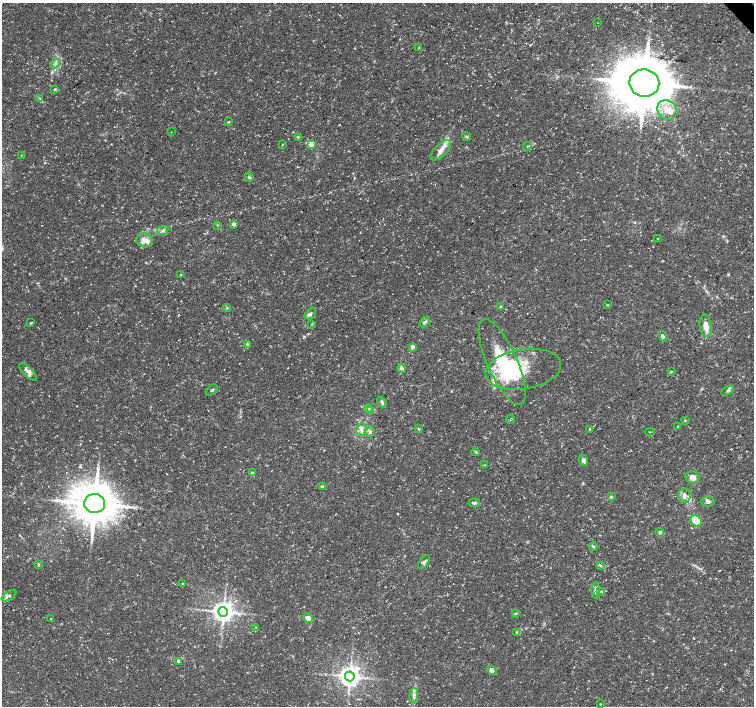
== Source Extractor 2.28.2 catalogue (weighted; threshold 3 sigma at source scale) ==
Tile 10 of 4 x 4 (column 2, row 3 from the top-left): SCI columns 1508-3011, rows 1619-3025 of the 6018 x 5987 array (HDU 1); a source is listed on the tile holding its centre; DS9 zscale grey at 2 x 2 block average (1 PNG px = mean of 2 x 2 image px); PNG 756 x 708 px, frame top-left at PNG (2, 3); each listed source drawn as its Kron ellipse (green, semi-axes under 4 px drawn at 4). Shown black and unused: <1% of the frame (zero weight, under 3 of 5 exposures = <1% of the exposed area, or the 3 px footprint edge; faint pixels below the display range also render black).
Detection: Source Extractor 2.28.2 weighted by HDU 2 'WHT'; one run over the whole footprint, this tile lists its part. Background 0.0226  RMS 0.0035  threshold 0.0157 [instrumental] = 3 sigma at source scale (4.5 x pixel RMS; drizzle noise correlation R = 1.50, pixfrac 1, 0.0396/0.0396 arcsec/px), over >= 5 px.
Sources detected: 92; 1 inside a brighter object's white glare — neither listed nor drawn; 7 inside a brighter listed object's ellipse — not listed separately; the other 84 listed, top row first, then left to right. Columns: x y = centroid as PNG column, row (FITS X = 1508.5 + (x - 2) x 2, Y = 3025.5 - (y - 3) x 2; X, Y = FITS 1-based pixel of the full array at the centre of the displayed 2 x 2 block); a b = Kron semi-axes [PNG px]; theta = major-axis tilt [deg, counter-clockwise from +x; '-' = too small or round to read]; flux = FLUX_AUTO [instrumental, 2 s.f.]
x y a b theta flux
597 23 2 2 - 0.21
419 48 4 3 - 0.67
55 64 5 3 - 1.5
644 83 15 13 -9 5100
55 89 3 3 - 0.98
40 98 3 2 - 0.7
667 110 10 9 - 10
228 122 4 2 - 0.57
171 132 2 2 - 0.26
298 137 4 3 - 0.9
467 137 4 3 - 1
311 144 3 3 - 19
282 145 3 2 - 0.39
527 147 4 2 - 0.67
441 150 13 6 45 5.6
21 155 2 2 - 0.36
249 177 5 3 - 1.3
234 224 2 2 - 3.8
217 225 3 2 - 0.48
163 231 5 4 - 2.1
658 239 4 2 - 0.46
145 240 8 7 - 6.7
180 275 3 3 - 0.67
608 305 3 2 - 0.57
501 307 3 3 - 1
227 308 4 3 - 1
310 314 7 4 52 1.7
425 322 6 3 43 2
31 323 4 2 - 0.7
312 324 3 2 - 0.5
706 326 11 6 -81 6.8
663 336 6 3 -54 1.6
247 344 4 3 - 0.74
413 347 2 2 - 5.3
502 362 46 15 -66 60
401 368 5 4 - 2.1
523 369 38 20 9 36
28 372 11 4 -43 3.5
671 372 3 2 - 0.65
212 390 7 2 40 0.95
728 391 7 3 28 1.4
382 402 5 3 - 1.7
368 408 4 2 - 0.95
370 411 3 2 - 0.54
510 419 4 2 - 0.52
685 420 3 2 - 0.62
677 426 3 2 - 0.4
419 429 3 3 - 0.91
590 429 2 2 - 1.2
361 430 7 5 74 3.3
370 432 5 4 - 2.2
650 432 4 2 - 0.47
475 452 4 3 - 0.95
584 460 6 4 -69 2.1
485 465 3 2 - 0.45
252 473 4 3 - 1.6
692 477 7 6 - 5.9
322 486 4 4 - 0.99
685 496 7 6 - 3.6
611 497 4 3 - 0.92
708 501 6 5 - 2.4
474 503 6 3 5 1.9
95 504 10 9 - 3100
696 521 6 5 - 14
660 532 4 3 - 1.4
593 547 4 3 - 1.1
424 562 8 4 53 2.4
38 564 4 3 - 1.1
601 566 3 2 - 0.74
183 584 3 2 - 1.5
596 590 8 4 -90 3
601 591 3 3 - 0.67
9 596 8 3 33 2.1
223 612 5 5 - 740
515 614 3 2 - 0.68
308 618 5 4 - 4
51 619 3 2 - 0.51
256 627 3 2 - 0.38
517 632 4 3 - 0.86
178 661 4 3 - 0.81
491 670 5 4 - 3.1
350 676 5 5 - 730
414 695 7 3 86 2.3
600 704 3 2 - 0.44
Diffuse or blended objects may show on this block-average render without a row.